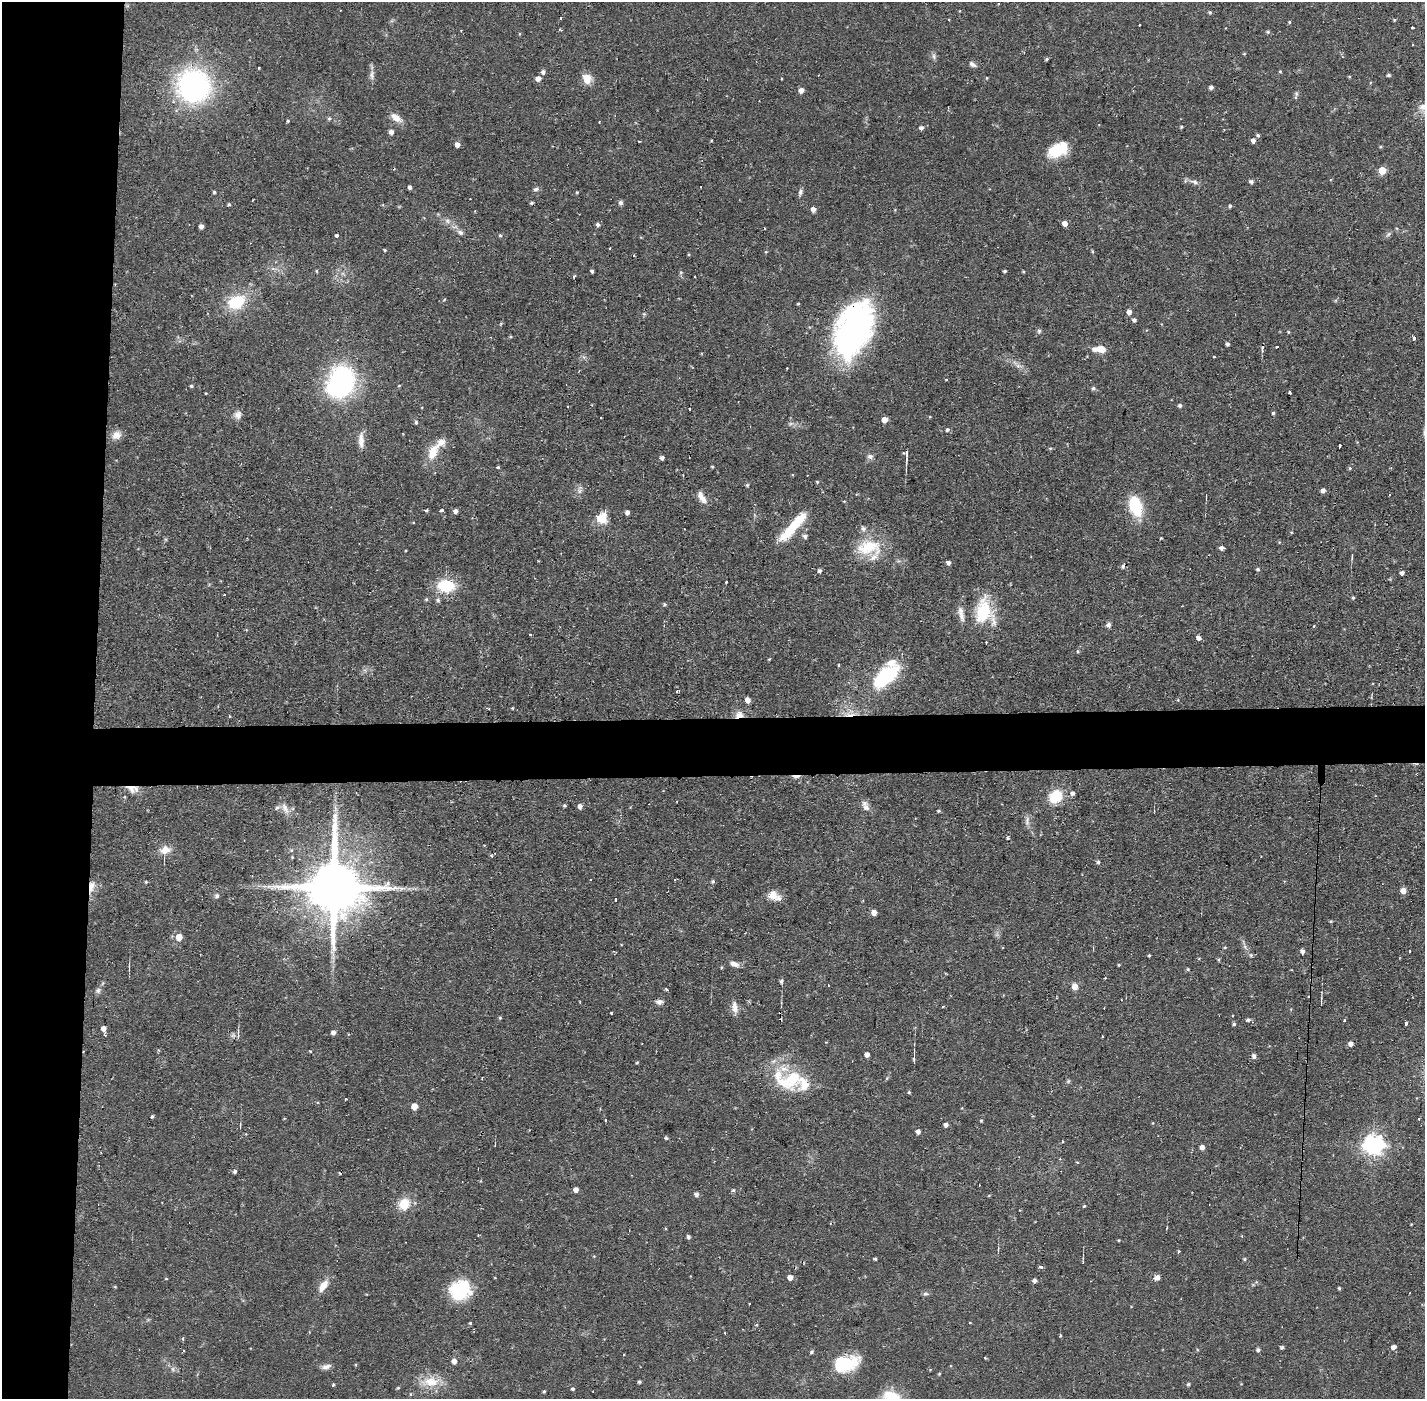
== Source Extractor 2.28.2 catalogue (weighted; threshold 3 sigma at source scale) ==
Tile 4 of 3 x 3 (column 1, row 2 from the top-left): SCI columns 1-1423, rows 1452-2848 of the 4268 x 4300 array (HDU 1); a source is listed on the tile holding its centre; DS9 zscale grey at full resolution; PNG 1427 x 1401 px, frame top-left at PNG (2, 2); no overlay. Shown black and unused: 10% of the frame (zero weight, under 2 of 3 exposures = <1% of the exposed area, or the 3 px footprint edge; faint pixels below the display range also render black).
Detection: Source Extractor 2.28.2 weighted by HDU 2 'WHT'; one run over the whole footprint, this tile lists its part. Background 0.056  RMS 0.0057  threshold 0.0255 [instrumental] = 3 sigma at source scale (4.5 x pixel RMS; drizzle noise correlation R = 1.50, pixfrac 1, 0.05/0.05 arcsec/px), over >= 5 px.
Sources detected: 304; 3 inside a brighter object's white glare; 24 cosmic-ray / hot-pixel residue — not listed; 10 inside a brighter listed object's ellipse — not listed separately; the other 267 listed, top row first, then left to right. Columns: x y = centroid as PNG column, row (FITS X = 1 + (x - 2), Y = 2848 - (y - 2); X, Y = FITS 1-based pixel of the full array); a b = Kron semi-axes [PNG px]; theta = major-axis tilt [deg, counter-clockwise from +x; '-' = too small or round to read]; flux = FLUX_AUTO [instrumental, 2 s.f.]
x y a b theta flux
1210 12 4 4 - 0.8
561 18 3 2 - 0.76
1394 20 4 4 - 0.61
1289 22 4 4 - 0.66
1139 25 2 2 - 0.61
1412 27 3 2 - 0.93
461 31 3 3 - 0.5
1268 32 5 4 - 0.84
1244 54 5 3 - 0.51
934 56 8 5 -72 1.5
1047 59 4 3 - 0.91
972 64 10 5 -31 1.9
258 67 3 3 - 0.96
1280 71 4 3 - 0.6
543 72 5 5 - 1.8
372 75 14 6 86 2.7
1388 75 4 3 - 1.1
1349 77 4 3 - 0.53
538 78 5 5 - 3.5
987 78 4 3 - 0.43
587 79 14 11 -78 5.5
194 86 29 27 -22 130
1211 87 4 4 - 1.6
801 90 5 5 - 3.5
1295 97 7 5 79 1.1
329 118 5 4 - 0.89
396 118 15 8 -36 5.3
288 121 3 3 - 0.88
1181 127 4 3 - 0.73
921 128 5 4 - 1.8
391 132 5 5 - 2.4
1258 135 4 4 - 0.99
1253 140 5 4 - 2.3
639 141 3 2 - 0.4
457 144 5 4 - 3.1
1058 150 25 14 28 18
1382 170 5 5 - 13
1194 182 12 5 -19 2.3
1251 182 5 4 - 1.5
410 187 4 3 - 1.6
536 189 8 5 12 1.3
214 192 3 3 - 0.76
800 192 11 5 70 1.6
532 203 4 3 - 0.8
620 203 6 6 - 1.4
229 204 4 4 - 0.67
1230 206 4 4 - 0.9
813 209 4 4 - 3.4
447 221 8 6 -45 2.1
1065 223 5 5 - 3.3
598 224 5 4 - 1.5
201 226 4 4 - 2.4
460 232 9 6 -28 2
1388 234 7 4 53 1.1
336 235 3 3 - 1.7
500 235 5 4 - 0.79
610 249 3 2 - 0.52
385 250 4 3 - 0.66
1092 251 5 3 - 0.6
689 254 4 3 - 0.55
316 271 5 3 - 0.51
592 271 4 3 - 1.2
1004 271 3 3 - 0.86
1023 272 4 3 - 0.53
574 277 3 2 - 0.88
444 300 4 3 - 0.52
236 302 25 17 26 21
798 304 3 3 - 0.59
1129 312 5 4 - 3.1
1134 320 5 4 - 1.5
501 323 5 3 - 0.62
853 330 58 33 69 160
1039 331 6 5 - 1
1288 332 4 4 - 0.57
1413 339 3 3 - 2.2
1227 344 4 3 - 1.3
1277 347 3 3 - 5.1
1100 349 15 7 -2 7.3
1018 366 7 6 - 1.7
787 368 2 2 - 0.53
342 378 22 20 -27 74
399 385 4 3 - 0.46
191 386 4 4 - 0.91
1093 388 5 5 - 1.2
1180 405 4 4 - 1.4
689 409 3 2 - 0.99
1273 413 4 4 - 0.93
238 415 11 9 -80 3
601 418 2 2 - 0.7
884 420 5 4 - 4.7
416 422 4 3 - 1.1
791 423 7 4 19 1.1
947 430 5 5 - 1.2
116 435 13 10 36 4.3
361 440 22 7 -89 4.8
1339 445 3 3 - 2.8
1050 448 5 4 - 0.72
433 452 21 11 65 11
906 453 5 4 - 1.5
870 456 8 7 - 1.9
662 458 4 4 - 1.6
906 461 10 3 87 1.3
498 467 3 3 - 1.1
712 467 3 3 - 0.59
1350 468 5 4 - 0.68
817 482 4 4 - 0.58
747 485 4 4 - 0.83
1323 490 5 4 - 2.4
579 491 7 4 89 1.4
702 497 17 7 -57 4.8
1136 506 21 12 -73 25
426 510 5 3 - 0.7
442 510 4 3 - 0.8
455 511 5 4 - 2.3
627 512 4 4 - 2.1
601 519 17 12 -38 7
793 527 41 9 49 22
805 536 6 5 - 1.7
1161 538 3 3 - 0.48
869 547 35 20 3 21
1221 548 4 4 - 2.1
948 563 4 4 - 2
1258 569 5 4 - 0.98
820 571 4 4 - 1.3
1402 573 4 3 - 1.9
726 582 3 2 - 1.1
446 586 15 11 -6 26
1353 597 4 4 - 0.77
426 599 5 4 - 0.72
438 600 6 5 - 1.2
665 604 5 5 - 0.85
984 611 29 21 -81 28
961 614 22 7 -77 4.1
1108 625 7 6 - 1.7
531 635 3 3 - 1.5
1198 637 5 4 - 2
838 665 4 3 - 0.46
886 676 29 14 40 46
677 691 3 2 - 1
747 700 5 4 - 3.4
512 708 3 2 - 0.46
850 714 17 4 7 3.8
739 715 11 8 12 4.1
229 717 3 3 - 3.9
131 789 16 9 -31 5.2
1073 793 5 5 - 1.7
1056 797 11 9 42 20
564 806 4 4 - 0.78
580 806 5 4 - 2.4
866 807 12 9 -51 3.2
277 808 7 5 32 1.2
285 808 16 7 -67 3.7
335 809 10 4 -77 1.8
938 811 4 3 - 0.78
1027 821 15 6 84 2.3
1008 838 4 3 - 0.99
165 850 14 10 11 5.9
492 856 4 2 - 0.58
1098 862 4 4 - 1.1
674 879 3 3 - 1.3
713 881 5 4 - 0.95
146 882 4 3 - 0.67
91 887 17 7 77 4.9
334 887 19 15 90 4600
1403 891 5 5 - 4.6
773 895 13 11 -67 5.8
217 896 7 6 - 1.3
616 899 3 3 - 1.4
874 913 5 4 - 3.7
1331 921 4 3 - 0.69
179 937 5 5 - 7.4
1303 951 4 4 - 2.1
1149 955 3 3 - 0.75
1251 955 6 4 -89 0.82
1218 960 5 3 - 0.75
734 964 11 6 -21 3.4
1118 965 3 3 - 0.55
721 967 4 3 - 0.52
129 968 11 2 90 0.98
1188 969 4 4 - 0.69
781 981 5 5 - 1.2
1075 987 8 8 - 3.1
666 989 5 3 - 0.83
98 991 8 6 75 1.6
580 1002 3 2 - 0.74
659 1002 9 6 -5 2.3
943 1006 4 3 - 0.61
734 1007 16 8 -83 4.1
612 1013 4 2 - 0.57
500 1018 4 4 - 0.67
1248 1020 5 5 - 1.1
1344 1020 3 3 - 1.5
1406 1023 4 3 - 5.5
1234 1024 4 4 - 0.97
104 1028 6 5 - 3.6
333 1032 5 4 - 2.2
233 1035 7 4 71 1.1
238 1036 7 4 69 1.1
1102 1037 3 2 - 0.61
1351 1044 5 5 - 2.8
310 1051 5 3 - 0.45
867 1054 4 4 - 2.5
1254 1056 6 6 - 1.7
914 1059 6 4 -83 1.1
792 1079 30 18 70 21
909 1092 4 4 - 0.65
346 1099 4 3 - 1.5
414 1106 5 5 - 6
1033 1116 4 4 - 0.52
152 1117 3 3 - 0.87
1419 1118 3 2 - 1.1
606 1120 3 3 - 1.4
981 1121 4 3 - 0.6
946 1125 4 4 - 2.1
240 1126 5 3 - 0.56
918 1131 5 4 - 2.3
666 1138 5 4 - 0.92
1062 1141 3 3 - 0.71
1374 1145 8 7 - 310
1202 1147 4 4 - 3
1060 1159 4 3 - 0.56
1077 1162 4 3 - 0.41
235 1171 5 4 - 1.3
576 1190 5 4 - 3.3
733 1190 5 3 - 0.82
696 1194 5 4 - 1.9
404 1204 14 13 - 10
1084 1206 3 3 - 0.62
1411 1224 3 2 - 0.42
1242 1236 3 3 - 0.72
688 1237 4 4 - 1.4
1178 1251 3 3 - 1.2
594 1256 4 3 - 0.47
875 1259 4 3 - 0.76
1244 1259 4 4 - 0.74
1042 1267 3 3 - 4.5
790 1277 5 5 - 3.5
1157 1278 7 6 - 2.7
166 1279 4 3 - 0.42
1035 1281 4 4 - 1.9
323 1286 16 8 55 6.4
115 1287 5 3 - 0.49
1339 1288 4 4 - 0.73
460 1290 25 20 24 27
925 1294 8 5 6 1.2
749 1304 2 2 - 0.74
470 1323 4 4 - 0.61
970 1323 3 2 - 0.57
1060 1335 3 3 - 0.66
183 1338 3 3 - 1.2
1282 1347 4 4 - 1.2
1394 1347 5 5 - 2.6
1258 1350 5 4 - 1.3
812 1352 5 4 - 0.99
454 1361 5 5 - 3.2
845 1364 26 15 15 30
326 1367 13 6 12 2.6
173 1369 7 4 -89 1.1
939 1374 4 4 - 0.56
430 1382 26 13 2 12
639 1382 3 3 - 0.94
333 1384 4 3 - 1.2
1188 1384 4 4 - 0.93
398 1388 5 4 - 0.61
573 1389 5 4 - 0.98
544 1391 4 3 - 0.66
892 1397 25 15 -22 15
Overlapping masked pixels (flux is a lower limit): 6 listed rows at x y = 853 330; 850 714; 739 715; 131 789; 91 887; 334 887
Isophote crosses this tile's border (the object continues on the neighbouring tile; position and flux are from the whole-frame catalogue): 1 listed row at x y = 892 1397